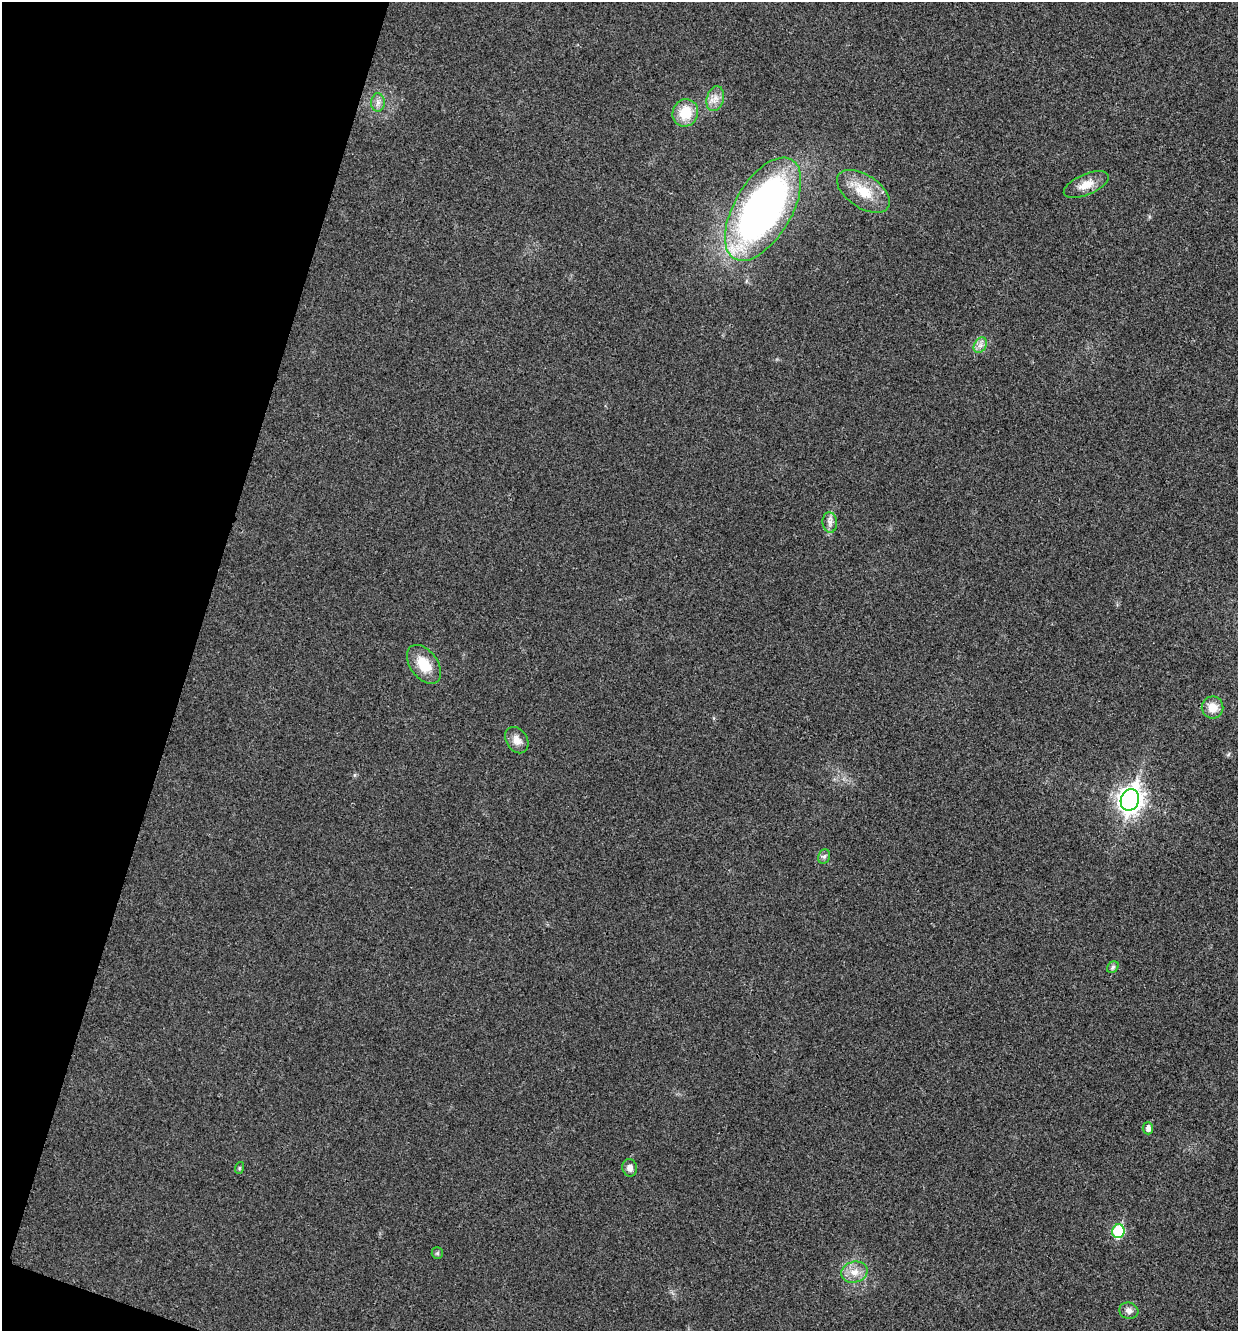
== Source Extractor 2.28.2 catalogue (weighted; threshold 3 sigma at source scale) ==
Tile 9 of 4 x 4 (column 1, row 3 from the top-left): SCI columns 135-1370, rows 1337-2665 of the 5343 x 5332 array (HDU 1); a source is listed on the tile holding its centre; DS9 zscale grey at full resolution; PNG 1240 x 1333 px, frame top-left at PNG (2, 2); each listed source drawn as its Kron ellipse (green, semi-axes under 4 px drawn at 4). Shown black and unused: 16% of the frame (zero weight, under 3 of 4 exposures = <1% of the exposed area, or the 3 px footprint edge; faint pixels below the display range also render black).
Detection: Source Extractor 2.28.2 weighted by HDU 2 'WHT'; one run over the whole footprint, this tile lists its part. Background 0.0283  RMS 0.0061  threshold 0.0274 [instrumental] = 3 sigma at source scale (4.5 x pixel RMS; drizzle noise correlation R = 1.50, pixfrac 1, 0.05/0.05 arcsec/px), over >= 5 px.
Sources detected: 21; all 21 listed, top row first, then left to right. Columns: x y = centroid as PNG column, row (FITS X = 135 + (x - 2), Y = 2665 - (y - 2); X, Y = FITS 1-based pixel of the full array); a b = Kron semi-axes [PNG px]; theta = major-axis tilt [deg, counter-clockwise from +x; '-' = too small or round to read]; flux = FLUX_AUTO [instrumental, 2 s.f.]
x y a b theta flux
715 99 13 8 74 4.6
378 103 9 7 89 2.7
685 113 14 12 68 15
1086 185 24 10 23 8.1
863 191 30 16 -34 17
763 209 57 29 60 290
980 345 8 6 59 2.6
830 522 10 7 -84 2.9
424 664 22 13 -53 14
1213 707 11 11 - 7.8
517 740 14 10 -56 5.2
1130 800 11 9 69 460
824 856 7 6 - 1.6
1113 967 6 5 - 1.4
1148 1128 6 5 - 2.9
239 1168 6 4 72 0.75
630 1168 8 7 - 3.4
1118 1231 7 6 - 42
437 1253 6 5 - 1
854 1272 13 10 15 6.5
1129 1311 9 8 - 2.9